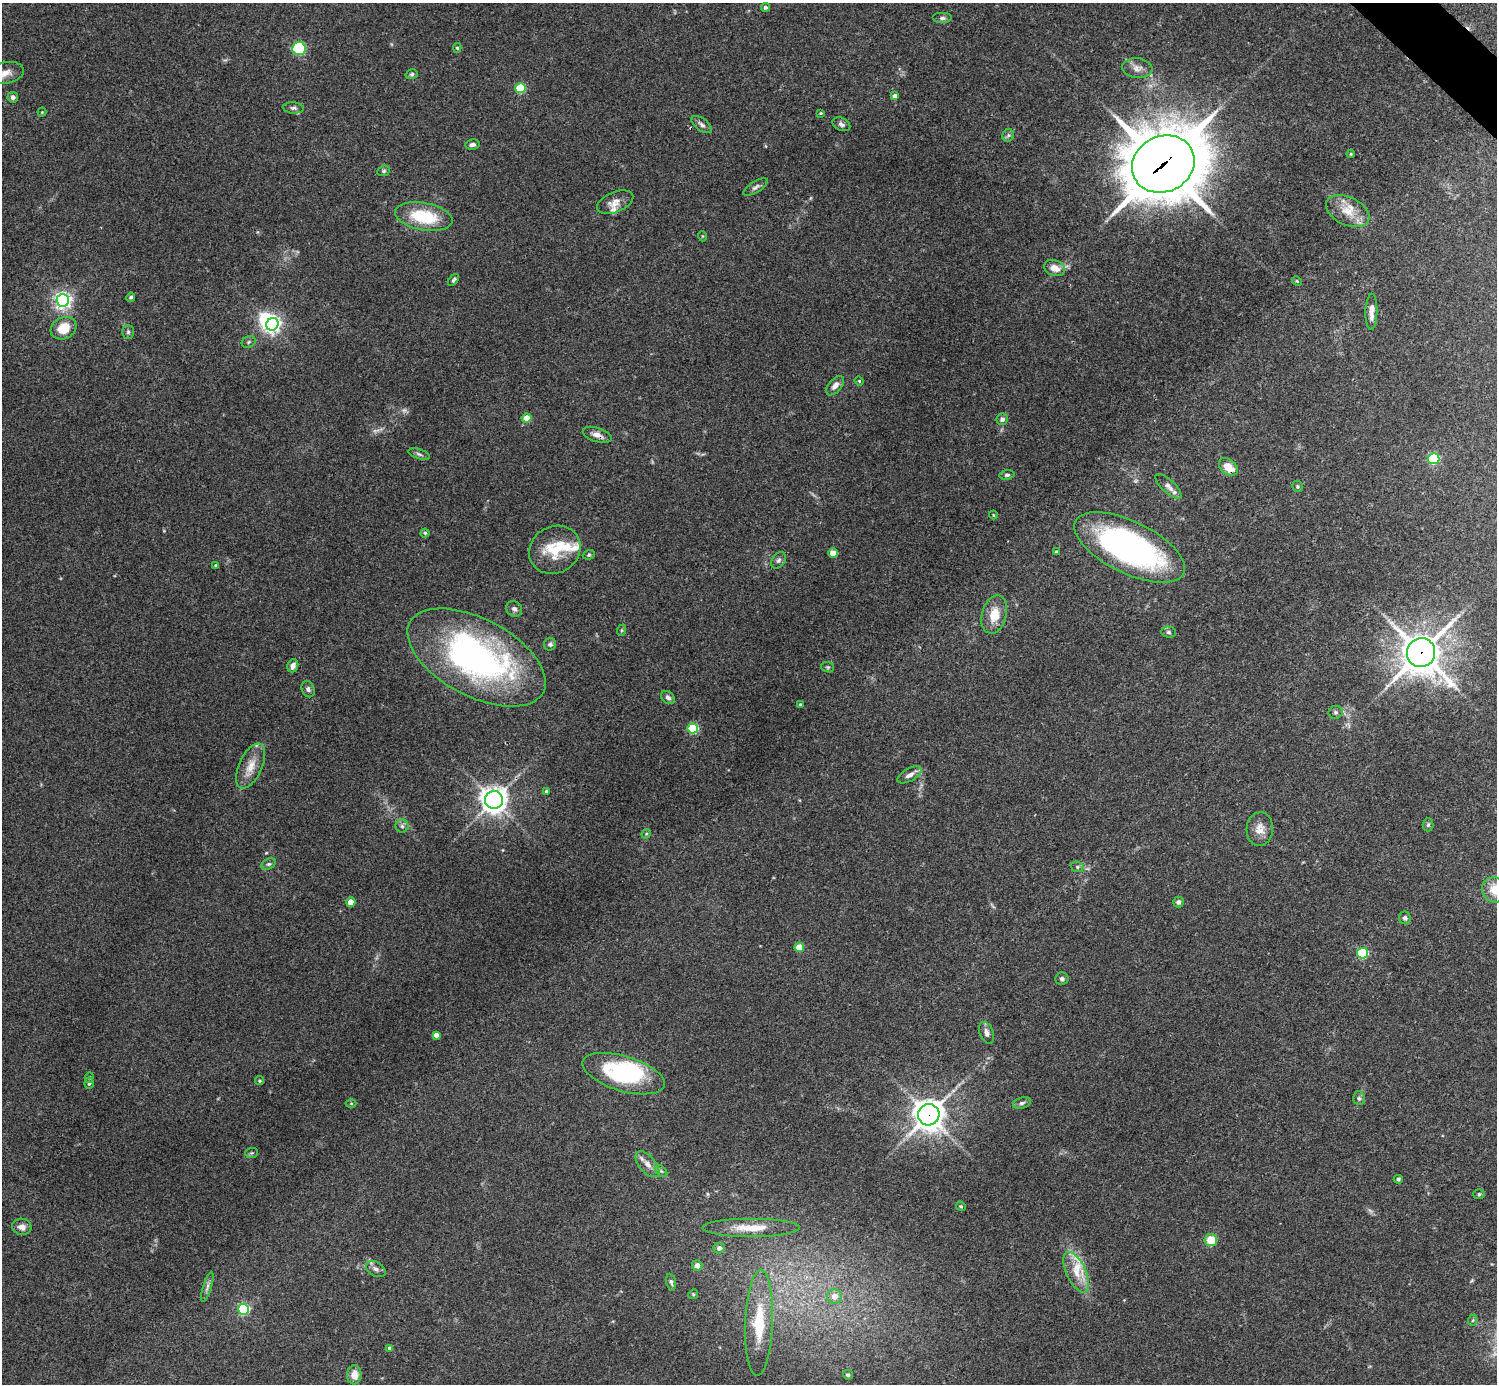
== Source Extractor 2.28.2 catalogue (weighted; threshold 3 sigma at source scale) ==
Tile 10 of 4 x 4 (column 2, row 3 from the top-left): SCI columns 1501-2995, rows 1683-3064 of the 5988 x 5988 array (HDU 1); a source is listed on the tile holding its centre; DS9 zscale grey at full resolution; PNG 1499 x 1386 px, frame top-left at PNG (2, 3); each listed source drawn as its Kron ellipse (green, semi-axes under 4 px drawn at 4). Shown black and unused: <1% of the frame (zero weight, under 3 of 4 exposures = <1% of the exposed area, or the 3 px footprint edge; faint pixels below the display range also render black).
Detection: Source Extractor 2.28.2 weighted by HDU 2 'WHT'; one run over the whole footprint, this tile lists its part. Background 0.118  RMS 0.0062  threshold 0.0281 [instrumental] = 3 sigma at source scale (4.5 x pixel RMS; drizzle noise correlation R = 1.50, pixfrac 1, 0.05/0.05 arcsec/px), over >= 5 px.
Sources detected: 129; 3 too faint to see at this stretch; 2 inside a brighter object's white glare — neither listed nor drawn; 5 inside a brighter listed object's ellipse — not listed separately; the other 119 listed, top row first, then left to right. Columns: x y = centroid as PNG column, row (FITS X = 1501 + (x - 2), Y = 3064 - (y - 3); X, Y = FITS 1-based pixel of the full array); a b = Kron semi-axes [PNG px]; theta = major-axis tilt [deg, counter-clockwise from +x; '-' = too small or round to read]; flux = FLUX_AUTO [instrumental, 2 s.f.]
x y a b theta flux
765 7 4 4 - 1.7
942 18 10 5 0 1.9
299 48 7 7 - 40
457 48 5 4 - 0.98
1137 68 15 10 -6 4.7
5 73 19 10 10 6.7
412 74 6 4 17 1.1
520 88 5 5 - 35
895 96 4 4 - 3.2
13 97 5 5 - 2
293 108 10 5 -4 1.9
42 112 4 4 - 0.57
821 113 4 3 - 0.57
702 124 12 6 -36 2.3
841 124 9 6 -26 1.8
1008 135 6 5 - 1.3
472 145 7 5 8 1.9
1351 154 4 3 - 0.69
1163 164 32 28 27 4200
384 171 6 5 - 1.1
756 187 14 5 32 2.1
615 202 19 10 22 5.4
1348 211 23 14 -25 12
424 216 29 13 -11 29
702 236 5 3 - 0.56
1055 268 11 7 -21 6.8
454 280 7 4 51 1.2
1297 281 5 4 - 0.68
131 297 4 4 - 1.3
63 300 6 6 - 240
1371 312 18 6 89 4.7
272 324 6 6 - 210
63 328 13 10 28 13
128 332 7 5 89 1.3
249 342 7 5 23 1.3
859 381 4 4 - 0.58
835 386 11 6 49 3.6
527 418 5 4 - 11
1002 419 6 5 - 2
597 435 15 7 -17 3.8
419 454 11 5 -18 1.6
1434 459 6 5 - 65
1228 467 11 7 -39 9
1007 475 8 5 7 1.3
1169 486 17 6 -44 3.1
1297 486 5 5 - 1
993 515 4 4 - 0.58
425 533 4 4 - 0.93
1130 547 60 26 -26 180
555 550 26 23 29 23
1056 552 3 3 - 0.79
833 553 4 4 - 8.5
589 555 6 4 21 0.93
779 560 9 6 57 1.8
216 566 4 3 - 1.3
514 609 8 7 - 2.1
994 615 19 12 75 11
622 630 6 4 71 0.69
1168 632 7 5 -2 1.4
550 644 6 6 - 1.5
1421 653 14 14 - 1600
477 658 75 39 -28 190
293 666 7 5 70 2.6
828 667 6 5 - 1
308 689 8 6 -66 1.8
668 698 8 6 -40 2
800 704 4 3 - 0.57
1335 712 7 6 - 1.4
693 729 5 5 - 53
251 766 24 11 65 9.6
909 775 13 6 29 3.4
546 791 4 3 - 1.1
494 800 9 9 - 570
1428 825 6 5 - 1.1
402 826 6 6 - 1.6
1260 829 17 13 86 6.5
646 834 5 4 - 0.7
269 864 8 5 25 1.3
1077 867 6 5 - 1.1
1495 890 13 12 - 11
351 902 4 4 - 8.3
1178 902 5 5 - 2
1405 918 6 6 - 1.6
799 947 5 4 - 15
1363 953 5 5 - 47
1062 979 6 6 - 1.7
987 1033 11 7 -68 2.9
436 1035 4 4 - 3.2
623 1074 42 17 -17 64
89 1077 5 4 - 0.82
259 1081 4 4 - 0.84
89 1083 6 4 86 1.5
1359 1098 7 6 - 1.5
351 1103 5 3 - 0.57
1022 1103 9 5 16 1.7
929 1115 11 10 - 840
252 1153 6 5 - 0.93
647 1164 15 8 -50 4.9
661 1171 7 4 -43 1.2
1398 1179 4 4 - 1.3
1479 1194 6 5 - 0.97
961 1206 5 4 - 0.83
22 1227 9 8 - 3.5
751 1228 49 9 0 14
1211 1240 6 6 - 12
719 1248 5 5 - 2.2
697 1265 5 5 - 3.3
376 1269 10 7 -31 2.5
1076 1272 22 9 -65 11
671 1282 8 4 -78 1.4
207 1287 16 4 73 2.4
693 1294 5 4 - 0.78
835 1296 7 7 - 5.1
243 1309 5 5 - 67
1473 1320 6 4 70 0.82
759 1323 53 14 88 29
390 1349 4 4 - 2.9
354 1375 9 7 86 6.3
848 1375 5 5 - 1.6
Overlapping masked pixels (flux is a lower limit): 5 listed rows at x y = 1163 164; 597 435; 1228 467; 1421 653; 929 1115
Isophote crosses this tile's border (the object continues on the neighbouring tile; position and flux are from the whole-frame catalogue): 1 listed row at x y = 1495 890